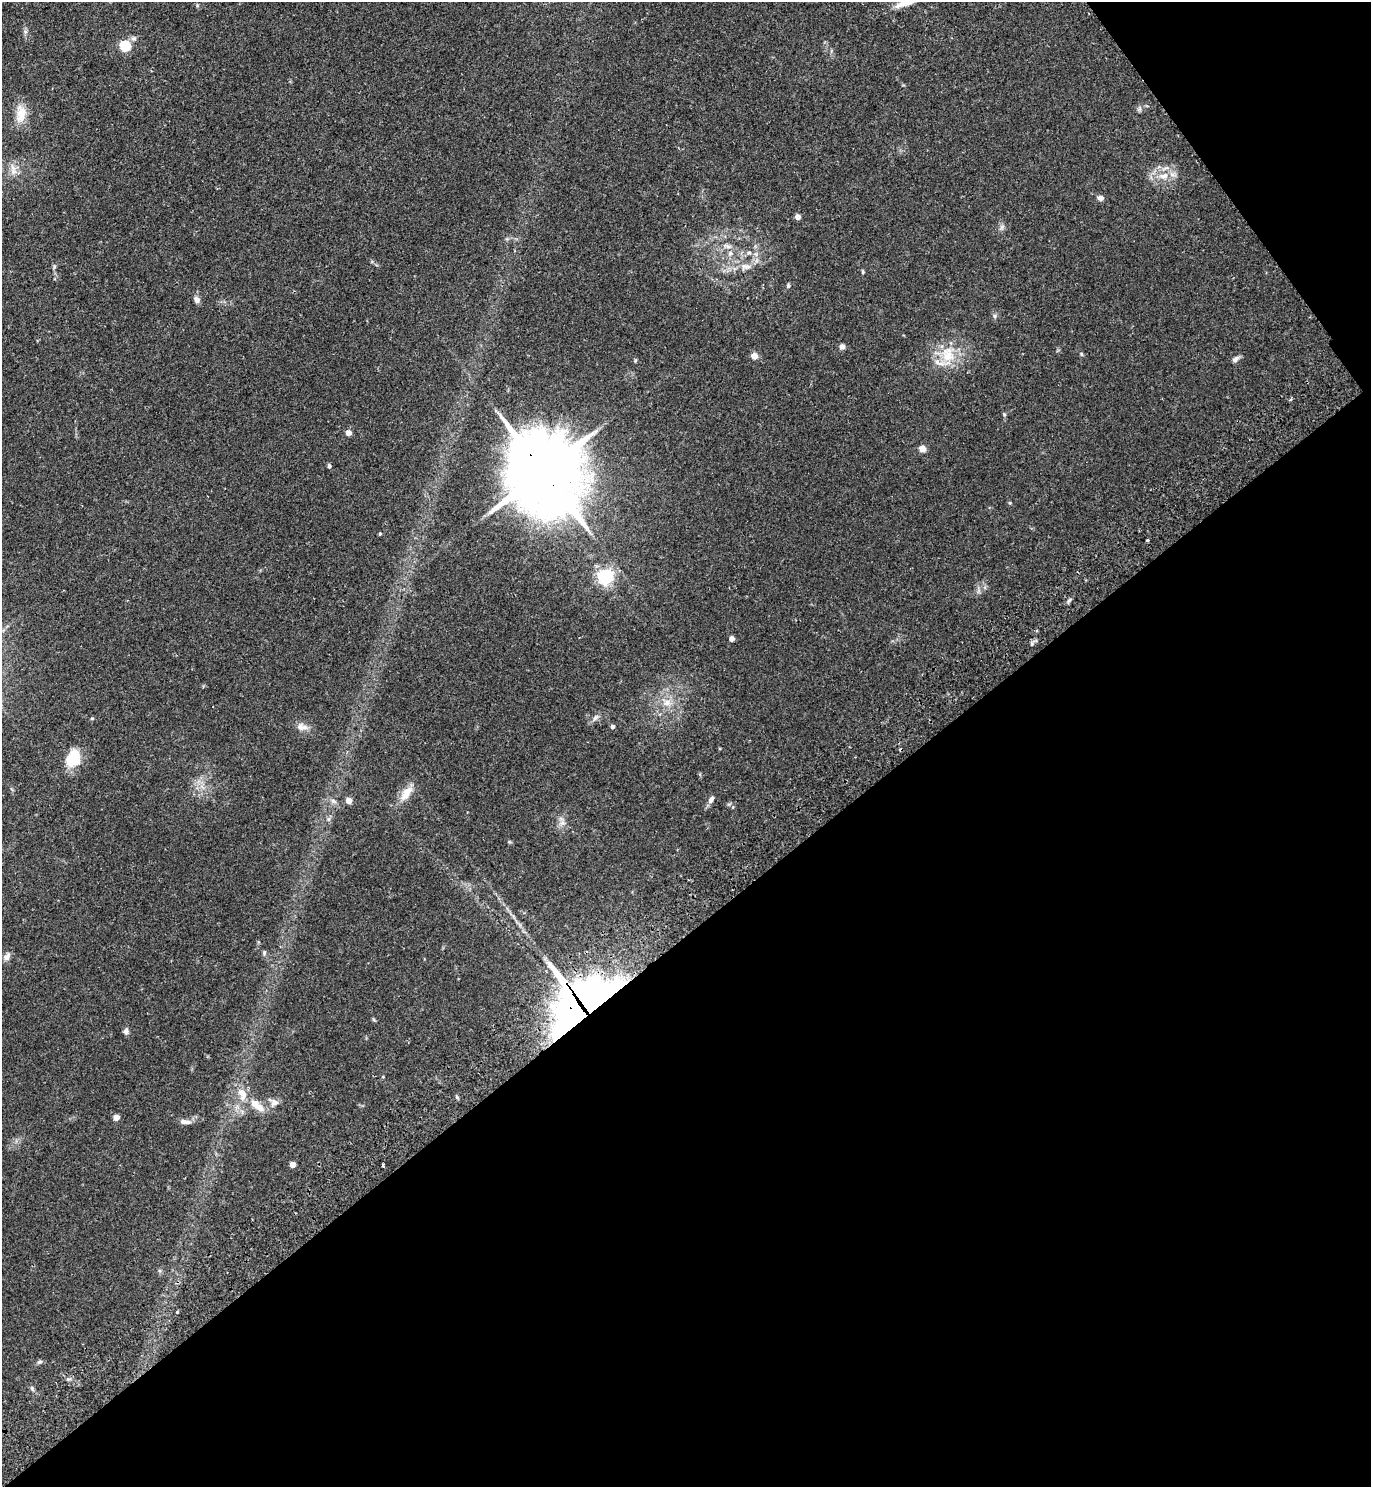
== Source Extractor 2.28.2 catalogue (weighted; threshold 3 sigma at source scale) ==
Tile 12 of 4 x 4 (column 4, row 3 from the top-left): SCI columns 4444-5812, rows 1533-3017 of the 6010 x 6034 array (HDU 1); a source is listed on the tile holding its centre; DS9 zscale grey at full resolution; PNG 1373 x 1489 px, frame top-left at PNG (2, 2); no overlay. Shown black and unused: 40% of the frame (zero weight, under 2 of 3 exposures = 3% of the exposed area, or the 3 px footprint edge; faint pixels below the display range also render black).
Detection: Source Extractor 2.28.2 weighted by HDU 2 'WHT'; one run over the whole footprint, this tile lists its part. Background 0.185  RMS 0.0073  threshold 0.033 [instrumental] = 3 sigma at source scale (4.5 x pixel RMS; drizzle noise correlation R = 1.50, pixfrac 1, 0.05/0.05 arcsec/px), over >= 5 px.
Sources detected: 59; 1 inside a brighter object's white glare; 1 cosmic-ray / hot-pixel residue — not listed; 3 inside a brighter listed object's ellipse — not listed separately; the other 54 listed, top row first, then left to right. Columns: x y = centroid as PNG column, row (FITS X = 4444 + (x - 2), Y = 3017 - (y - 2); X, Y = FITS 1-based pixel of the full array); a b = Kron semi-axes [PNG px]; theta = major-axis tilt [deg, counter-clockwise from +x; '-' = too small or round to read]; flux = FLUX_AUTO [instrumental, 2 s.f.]
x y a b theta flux
133 38 7 7 - 2
125 46 5 5 - 49
21 114 26 13 85 12
13 170 17 8 -79 5.3
1164 176 16 8 6 8.2
1100 198 7 6 - 2.7
798 217 4 4 - 4.9
1002 227 7 5 89 1.8
728 246 8 5 -30 2.3
730 253 8 7 - 3.1
749 253 7 5 20 1.8
746 266 14 7 -7 4.7
863 272 5 4 - 0.88
788 286 6 4 65 1.1
197 300 7 6 - 3.6
842 346 6 6 - 2.2
1081 354 6 3 -71 0.84
948 355 24 18 -77 19
754 356 5 4 - 10
1235 359 11 6 40 2.3
1004 414 5 4 - 0.81
348 433 5 4 - 5.3
922 449 5 4 - 11
329 466 5 4 - 1.4
543 471 30 18 -55 11000
380 534 4 4 - 0.69
1147 540 3 3 - 0.96
605 577 6 6 - 220
1069 600 7 4 45 1.4
731 639 4 4 - 4.1
667 702 11 8 33 5.4
92 718 4 4 - 0.84
595 718 11 5 45 2.3
300 726 12 10 46 4.4
612 727 4 4 - 2.3
73 759 19 16 70 21
406 793 24 10 53 9.3
711 799 10 6 59 3
333 801 9 4 -36 2.1
349 801 5 4 - 8.8
562 823 8 4 0 1.9
264 953 6 5 - 1.2
7 957 11 7 54 3.2
575 1015 47 42 57 320
126 1031 8 6 -86 2.5
274 1103 10 8 29 3.9
256 1105 22 9 -40 12
116 1117 4 4 - 7.4
185 1122 17 6 -5 3.5
293 1165 4 4 - 6.9
383 1165 4 3 - 1.2
177 1312 3 3 - 0.97
39 1362 7 5 16 1.5
32 1388 6 4 74 1.1
Overlapping masked pixels (flux is a lower limit): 2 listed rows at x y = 543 471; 575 1015
Unlisted compact peaks at least as high as the median listed source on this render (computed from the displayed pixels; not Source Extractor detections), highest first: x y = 995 316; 635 360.